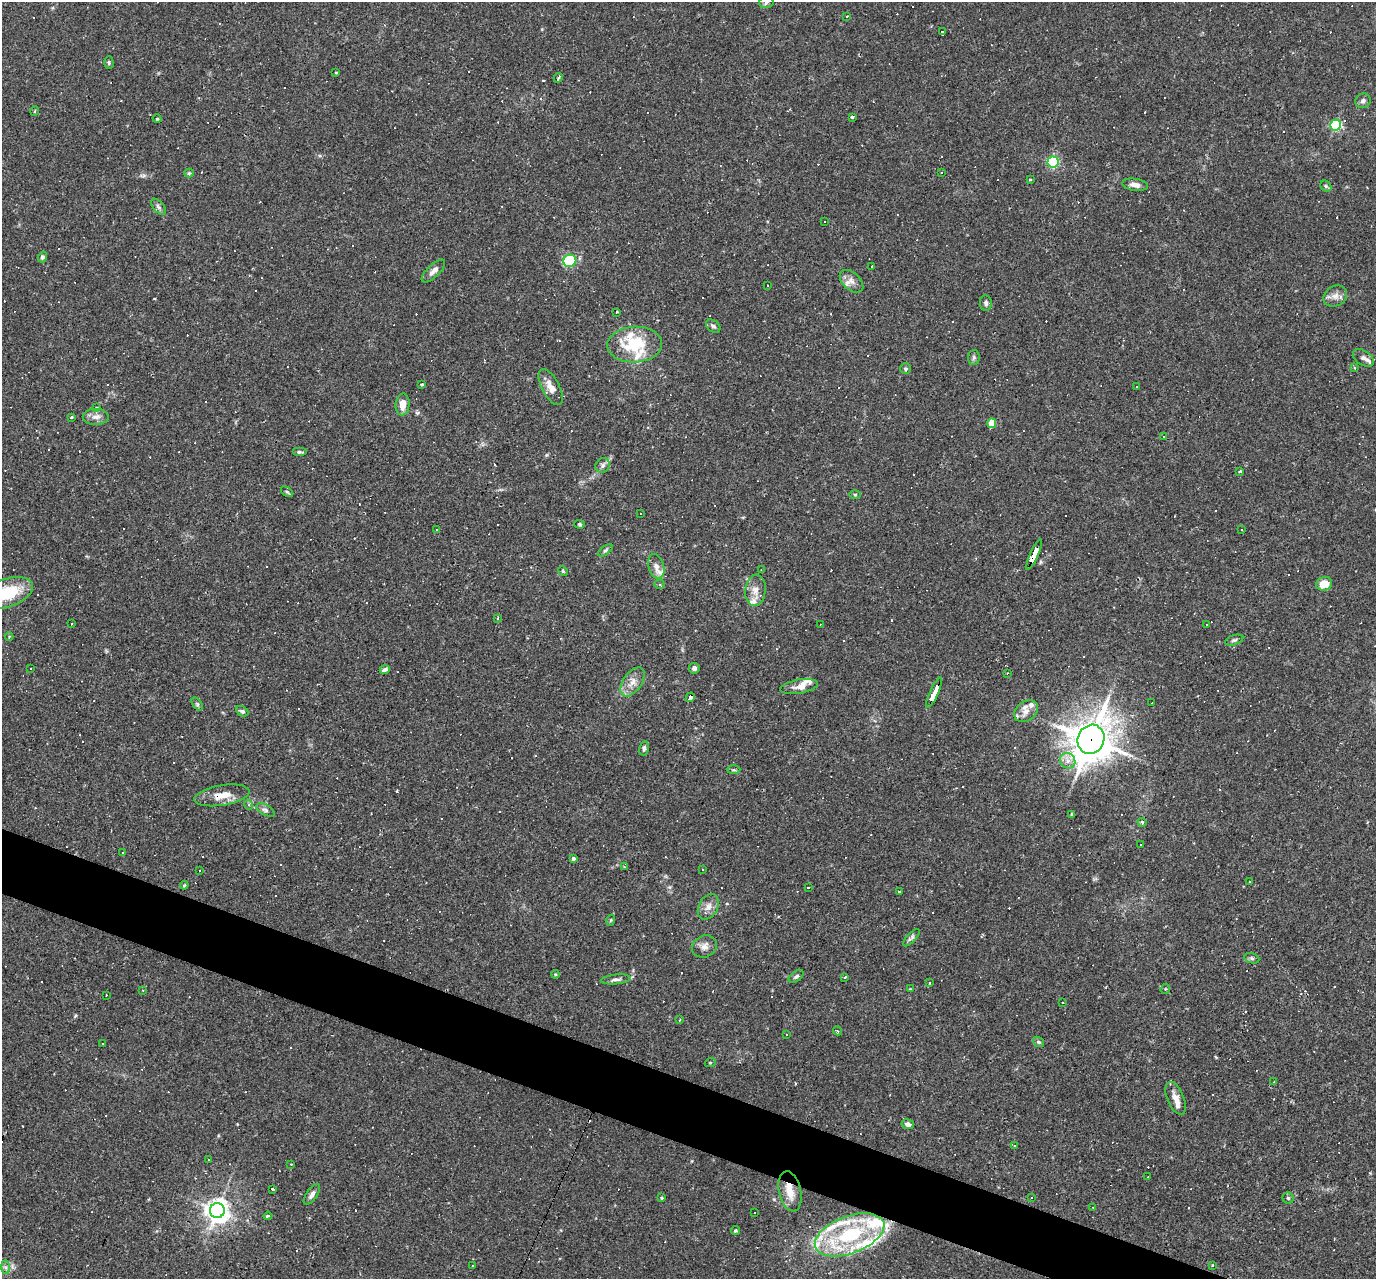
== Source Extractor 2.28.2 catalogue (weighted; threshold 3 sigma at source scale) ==
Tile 6 of 4 x 4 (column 2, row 2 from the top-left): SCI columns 1375-2748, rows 2822-4098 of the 5495 x 5510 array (HDU 1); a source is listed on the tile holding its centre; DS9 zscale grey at full resolution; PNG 1378 x 1281 px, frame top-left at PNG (2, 2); each listed source drawn as its Kron ellipse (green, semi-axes under 4 px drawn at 4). Shown black and unused: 4% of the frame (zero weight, under 2 of 3 exposures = <1% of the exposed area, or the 3 px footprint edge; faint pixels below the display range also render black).
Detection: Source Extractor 2.28.2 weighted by HDU 2 'WHT'; one run over the whole footprint, this tile lists its part. Background 0.0261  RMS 0.0036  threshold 0.016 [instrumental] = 3 sigma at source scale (4.5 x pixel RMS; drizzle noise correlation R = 1.50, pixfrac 1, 0.05/0.05 arcsec/px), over >= 5 px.
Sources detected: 289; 129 cosmic-ray / hot-pixel residue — neither listed nor drawn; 19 inside a brighter listed object's ellipse — not listed separately; the other 141 listed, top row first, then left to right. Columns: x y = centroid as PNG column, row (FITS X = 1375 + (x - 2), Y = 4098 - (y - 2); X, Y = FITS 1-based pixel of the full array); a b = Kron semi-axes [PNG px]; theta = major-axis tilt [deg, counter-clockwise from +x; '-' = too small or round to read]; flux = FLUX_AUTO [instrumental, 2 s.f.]
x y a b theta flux
766 2 7 6 - 0.89
847 16 3 3 - 0.35
942 32 3 3 - 55
109 62 6 4 -89 0.55
336 72 3 3 - 0.54
558 78 5 3 - 1.5
1363 101 8 7 - 1.1
35 111 5 3 - 0.39
852 117 3 3 - 0.62
157 119 4 4 - 0.37
1336 125 5 5 - 36
1053 162 5 5 - 39
189 173 4 4 - 0.39
941 173 3 2 - 0.25
1030 180 3 2 - 0.33
1135 185 13 6 -8 2
1326 186 6 5 - 0.61
159 207 10 5 -49 1
825 221 3 3 - 0.64
42 257 5 4 - 0.84
570 261 6 6 - 18
872 267 3 3 - 1.1
433 271 15 6 43 1.9
851 281 14 8 -43 2.4
768 285 3 2 - 0.28
1335 296 12 10 30 2.3
986 303 8 6 -83 0.9
616 312 3 2 - 0.47
713 326 8 5 -36 0.94
635 345 27 18 2 17
974 358 7 5 88 0.75
1363 358 12 7 -34 1.7
1355 368 4 3 - 0.35
906 369 5 5 - 0.61
422 385 3 3 - 0.54
551 387 20 8 -62 3.7
1137 387 3 2 - 0.47
403 404 11 7 85 3.4
96 407 3 2 - 0.4
72 417 4 3 - 0.31
96 417 13 8 0 2.1
992 423 5 4 - 6.9
1164 437 3 3 - 1.3
299 452 7 4 0 0.7
603 465 8 7 - 1.1
1240 471 4 3 - 0.37
287 492 7 3 -36 0.51
855 495 5 3 - 0.37
641 513 3 2 - 0.21
580 524 5 4 - 0.51
437 529 3 3 - 4.1
1242 530 2 2 - 0.24
605 550 8 4 35 0.69
1034 555 17 4 66 49
656 566 12 7 -73 2.4
761 570 3 2 - 0.21
563 571 5 4 - 0.48
660 584 5 4 - 0.67
1324 584 8 6 19 5.4
755 590 15 10 83 3.6
7 593 27 14 19 16
498 618 3 3 - 0.46
72 623 3 2 - 0.42
1207 624 3 2 - 0.79
820 625 2 2 - 0.2
9 636 4 4 - 0.51
1234 640 9 4 18 0.74
694 668 5 5 - 1.1
30 669 3 2 - 0.37
385 670 5 3 - 2.3
1007 673 2 2 - 0.24
633 682 16 9 55 3.4
799 687 19 7 9 2.4
934 693 16 3 66 39
690 697 5 3 - 5.8
1152 703 2 2 - 0.24
197 704 7 4 -54 0.61
242 711 6 5 - 0.73
1026 711 13 9 37 2.7
1091 739 15 13 65 870
644 748 7 5 79 0.91
1068 761 8 7 - 2
733 770 7 3 0 0.42
222 795 28 10 9 5.5
249 805 5 3 - 0.39
265 810 10 5 -28 1
1072 814 4 3 - 0.68
1142 822 4 3 - 0.81
1141 845 3 2 - 0.42
122 853 3 2 - 0.39
573 858 3 3 - 0.83
624 867 3 3 - 0.56
703 869 2 2 - 0.3
199 871 2 2 - 0.32
1250 882 3 2 - 0.27
184 885 4 3 - 0.42
808 887 3 2 - 0.46
899 892 3 3 - 1
708 907 14 9 62 2.6
611 920 5 3 - 0.35
911 938 11 4 46 0.86
704 946 13 10 26 2.3
1252 958 8 5 -19 0.69
555 974 4 4 - 0.42
796 976 8 5 36 0.8
845 977 3 3 - 1.3
616 979 15 5 5 1.3
929 983 4 3 - 0.53
910 989 3 3 - 0.29
1165 989 5 4 - 0.42
143 990 3 3 - 0.43
106 995 3 2 - 0.34
1063 1003 3 2 - 0.25
680 1020 4 3 - 0.5
838 1031 4 3 - 0.38
786 1035 3 2 - 0.29
1038 1042 6 4 -40 0.62
102 1043 3 2 - 0.33
710 1063 5 3 - 0.33
1274 1082 3 3 - 0.87
1176 1098 17 8 -67 3.2
908 1124 6 5 - 1.4
1015 1146 3 3 - 0.84
208 1159 3 2 - 0.57
291 1164 3 2 - 0.31
1148 1177 3 2 - 0.53
272 1189 3 3 - 1.1
790 1191 20 11 -77 5
312 1194 12 5 56 1.4
1032 1197 3 3 - 1
662 1198 4 3 - 0.48
1288 1198 5 5 - 0.52
1093 1207 3 2 - 0.23
217 1210 7 7 - 310
755 1213 2 2 - 0.3
268 1216 4 3 - 1.9
735 1231 4 4 - 0.48
850 1235 36 18 21 30
472 1265 3 2 - 0.57
1212 1265 3 2 - 0.35
5 1267 7 4 -89 0.74
Overlapping masked pixels (flux is a lower limit): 5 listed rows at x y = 1034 555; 934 693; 690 697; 1091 739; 222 795
Isophote crosses this tile's border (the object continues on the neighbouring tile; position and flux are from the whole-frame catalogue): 2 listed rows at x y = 766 2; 7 593